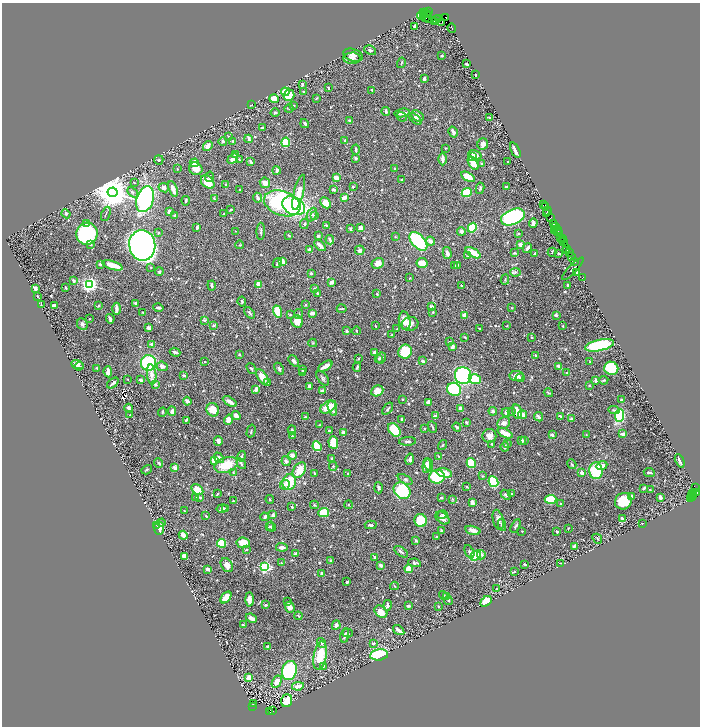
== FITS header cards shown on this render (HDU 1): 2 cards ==
NAXIS1  =                 1396
NAXIS2  =                 1448

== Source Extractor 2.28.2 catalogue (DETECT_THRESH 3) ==
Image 1396 x 1448 px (HDU 1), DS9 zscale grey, zoomed out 1/2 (1 PNG px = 2 x 2 image px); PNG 702 x 728 px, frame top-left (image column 1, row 1447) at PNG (2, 3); each listed source drawn as its Kron ellipse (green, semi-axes under 4 px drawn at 4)
Background 1.26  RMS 0.012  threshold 0.0349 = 3 sigma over >= 5 px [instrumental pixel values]
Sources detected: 805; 48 cannot appear on this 1/2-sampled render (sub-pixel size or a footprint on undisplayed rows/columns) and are neither listed nor drawn; of the other 757, the 500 brightest by FLUX_AUTO listed and drawn (257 fainter detections omitted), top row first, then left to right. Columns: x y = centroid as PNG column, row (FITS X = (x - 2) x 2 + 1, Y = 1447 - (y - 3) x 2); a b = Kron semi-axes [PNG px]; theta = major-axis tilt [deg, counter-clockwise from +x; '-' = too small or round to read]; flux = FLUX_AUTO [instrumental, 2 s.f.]
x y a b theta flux
428 12 2 1 - 48
423 13 2 1 - 56
426 13 2 1 - 250
421 16 4 2 - 880
424 16 3 1 - 340
445 17 2 1 - 130
426 18 2 1 - 98
428 18 5 2 - 200
439 19 2 1 - 5.3
436 20 2 1 - 40
434 21 2 1 - 48
442 22 2 1 - 280
414 26 3 2 - 3.1
452 28 4 1 - 49
370 50 6 4 -28 4.8
353 55 10 6 -18 13
441 56 3 2 - 2.5
352 58 8 5 4 10
401 63 5 2 - 2.3
467 64 2 2 - 12
476 75 2 2 - 7.5
424 79 4 2 - 8.4
302 84 4 2 - 6.1
328 88 3 2 - 3.2
372 90 4 2 - 3.1
285 92 4 3 - 57
303 92 3 3 - 2.2
289 95 6 5 - 54
274 99 4 4 - 31
316 99 2 2 - 3
251 105 3 2 - 1.9
294 106 2 2 - 1.9
289 108 4 4 - 3.4
386 111 5 3 - 4
275 113 4 3 - 2.9
402 113 8 2 9 9.4
417 116 7 5 -34 11
402 117 5 2 - 2.3
490 118 2 2 - 9.6
415 119 8 3 -42 9.8
349 121 3 3 - 3.5
305 124 5 3 - 6.3
262 128 3 2 - 7.6
453 132 6 3 -59 8.4
228 136 3 2 - 1.9
248 139 4 2 - 9.6
223 141 4 4 - 4.1
233 141 2 2 - 2.7
345 141 4 3 - 4.5
286 142 5 3 - 100
483 144 6 5 - 11
208 146 5 3 - 16
445 148 2 2 - 3.4
356 150 5 2 - 4.8
515 150 8 2 -64 15
235 155 3 2 - 6.7
475 155 7 4 -17 15
473 157 4 3 - 3.8
356 158 4 3 - 6
233 159 6 4 38 15
239 159 4 3 - 2.4
442 159 6 2 -90 11
159 160 5 4 - 2.8
251 162 4 2 - 6.1
508 162 2 2 - 3.2
194 163 4 4 - 29
473 163 7 4 -56 36
482 164 3 3 - 4.1
177 169 3 2 - 2.3
196 169 7 6 - 27
395 169 3 3 - 2
277 170 4 3 - 4.9
210 177 5 2 - 2.9
468 177 8 4 -29 34
336 178 3 3 - 25
401 180 3 3 - 2.6
208 182 8 5 -42 46
134 183 3 3 - 1.9
265 183 5 5 - 20
226 184 3 2 - 4.3
353 187 4 3 - 3.7
506 187 4 2 - 2
164 188 5 4 - 9.5
480 188 6 3 80 4.2
173 189 8 3 -69 19
333 189 3 3 - 7.2
239 190 2 2 - 3.5
113 192 5 5 - 7400
133 192 6 4 -46 6
299 192 18 5 77 37
467 192 5 4 - 110
258 198 5 3 - 10
344 198 3 2 - 18
145 199 13 8 72 440
214 199 3 2 - 3.5
186 201 5 2 - 2.8
282 203 19 12 -19 310
326 203 6 4 -46 28
543 205 2 1 - 67
294 206 12 8 -27 420
545 207 2 1 - 51
231 210 3 2 - 3
169 211 4 2 - 6.9
547 211 4 2 - 90
546 213 2 1 - 29
66 214 5 2 - 9.2
106 214 7 2 68 2.5
224 214 2 2 - 4.9
312 215 7 4 66 6.1
174 216 3 2 - 2.9
314 216 3 3 - 1.9
513 217 12 7 22 490
550 218 2 2 - 150
86 223 4 3 - 6.9
533 223 5 3 - 5.9
304 224 5 3 - 3
554 224 2 1 - 43
326 225 4 2 - 2.3
197 227 4 4 - 4.7
555 227 3 2 - 110
360 228 4 3 - 17
472 228 5 4 - 110
351 229 3 2 - 5.7
554 230 2 1 - 44
557 230 2 1 - 130
235 231 2 2 - 1.9
261 231 8 2 89 4.9
461 231 4 4 - 6.7
558 231 2 1 - 73
158 233 3 2 - 3.2
87 234 11 10 - 300
518 234 2 2 - 3.6
560 234 3 1 - 150
289 235 4 2 - 2.2
318 236 3 3 - 4.5
395 237 3 3 - 2.3
560 238 2 1 - 46
562 238 2 1 - 31
330 240 5 2 - 6.6
418 241 11 6 -47 180
430 241 4 3 - 15
562 241 2 1 - 57
564 241 3 1 - 98
91 244 2 2 - 12
142 245 15 13 -82 2100
240 245 4 3 - 2.3
320 245 7 2 -44 18
521 245 2 2 - 28
527 248 5 3 - 6.6
567 249 2 1 - 39
309 250 3 2 - 5.1
360 250 5 4 - 9.9
566 251 2 1 - 37
552 252 4 2 - 1.9
569 252 2 1 - 43
447 253 6 3 -74 9.8
473 253 8 3 -31 34
514 253 3 2 - 3.8
535 253 3 2 - 5
559 253 3 2 - 2.5
467 256 2 2 - 2.2
571 257 3 2 - 73
574 261 3 1 - 70
282 262 4 3 - 29
277 263 5 3 - 4
378 263 6 5 - 18
422 263 5 5 - 29
100 264 4 3 - 4.2
113 265 10 3 -18 34
457 265 3 2 - 3.2
454 266 3 3 - 3.9
151 267 4 3 - 2.5
573 269 15 2 47 17
159 272 4 4 - 4.6
515 272 5 4 - 3.8
576 272 3 2 - 4.3
311 273 3 3 - 3.8
583 277 2 1 - 14
410 278 2 2 - 2.1
73 280 4 3 - 4.7
505 280 5 3 - 2.4
332 282 3 2 - 11
258 284 4 3 - 16
89 285 3 3 - 1000
212 285 5 2 - 5.1
461 285 2 2 - 2.8
567 285 3 2 - 2.7
35 288 3 3 - 12
65 288 3 2 - 2.9
315 289 3 3 - 2.4
318 293 4 2 - 2
377 294 2 2 - 3.3
38 296 2 2 - 4.2
242 302 5 2 - 2.8
136 303 3 2 - 9.4
41 304 2 1 - 2.1
305 305 3 2 - 2.3
54 306 3 3 - 14
99 306 3 2 - 2.8
432 306 4 2 - 6.4
158 308 5 2 - 6.7
512 308 3 2 - 1.9
116 309 6 2 90 13
342 309 5 1 - 2.9
278 311 6 4 -71 66
143 312 2 2 - 2
433 312 2 2 - 3.1
249 313 7 3 -49 3.5
312 313 4 3 - 9.8
298 314 5 2 - 2.1
290 315 3 3 - 2.5
465 315 3 3 - 18
556 315 4 2 - 4.4
89 319 2 2 - 2
110 319 5 3 - 4.9
204 320 4 3 - 3.2
297 321 6 5 - 28
405 321 9 5 -79 24
82 324 6 5 - 6.2
410 324 8 7 - 14
213 326 3 3 - 2
375 326 3 2 - 1.8
507 326 2 2 - 2.3
563 326 3 2 - 2.3
149 328 3 2 - 15
479 328 3 2 - 2.1
397 329 2 2 - 2.4
347 331 3 2 - 5.3
356 331 4 2 - 2.5
391 335 2 2 - 1.9
465 337 4 2 - 2.6
532 337 2 2 - 2.1
449 342 3 2 - 1.9
313 343 4 3 - 2.4
152 344 4 3 - 7.1
600 345 15 5 12 180
452 347 4 3 - 8.7
175 352 5 3 - 7.3
374 352 3 3 - 7
405 352 7 6 - 120
239 354 3 2 - 3.5
536 355 3 3 - 2
358 358 2 2 - 2
379 358 4 3 - 2
381 358 6 4 62 6.2
294 361 6 3 -48 7.5
422 361 3 2 - 5.7
205 362 3 2 - 1.9
590 362 3 2 - 1.9
148 363 8 7 - 180
77 365 6 4 -21 11
79 366 4 3 - 5.1
162 366 5 4 - 11
325 366 8 3 31 19
559 366 4 2 - 9.3
357 367 4 2 - 3.1
97 368 3 2 - 2.4
611 368 7 6 - 94
251 369 6 3 -52 3.4
279 369 6 3 -62 5.9
302 370 4 2 - 2.7
108 372 5 3 - 11
303 372 2 2 - 2.1
567 373 3 2 - 3.7
152 374 10 4 -84 18
184 375 3 2 - 6.8
463 376 8 8 - 340
517 376 7 5 -6 13
262 377 9 4 -58 22
323 378 8 5 -53 5.6
520 378 4 4 - 3
127 379 2 2 - 2
475 379 6 5 - 82
141 380 3 2 - 12
596 380 3 3 - 5.3
603 380 5 3 - 2.3
113 383 7 2 40 8.5
267 383 4 3 - 2.5
155 385 3 3 - 5.6
589 386 3 2 - 1.8
310 387 4 3 - 16
256 389 3 2 - 14
454 389 7 6 - 140
322 391 3 2 - 12
377 391 6 5 - 26
548 393 4 2 - 2.5
403 399 3 2 - 2.8
621 400 3 3 - 5.2
187 401 4 2 - 12
230 401 8 3 -31 19
428 402 4 4 - 8.5
328 407 9 5 30 43
129 408 4 3 - 9.9
332 408 8 4 -74 14
460 408 3 3 - 8
388 409 7 2 54 4.3
213 410 7 6 - 34
614 410 6 3 -5 5
172 411 5 3 - 13
493 411 4 3 - 6
512 411 3 2 - 1.8
162 412 4 2 - 2.6
517 412 7 5 -76 36
506 413 4 3 - 5.7
130 415 3 2 - 2
523 415 4 3 - 9.9
620 415 6 4 82 98
236 416 5 3 - 15
435 416 2 2 - 18
560 416 3 2 - 2.9
305 417 3 2 - 2.9
538 417 5 2 - 9.1
402 419 2 2 - 4.6
572 419 4 2 - 4.8
186 420 4 2 - 3.7
228 420 5 4 - 16
466 422 3 2 - 4.7
504 423 7 5 39 9.1
320 425 3 3 - 2
432 427 6 2 -65 3
457 427 4 2 - 4.3
424 429 2 2 - 5.5
292 430 4 2 - 6.5
394 430 7 5 -50 99
251 431 7 2 75 2.4
329 431 3 2 - 3.8
343 433 4 3 - 9.9
505 433 8 3 -26 38
623 434 4 2 - 12
552 435 4 3 - 5.3
586 435 3 3 - 2
292 436 3 3 - 2.8
489 436 7 7 - 11
522 440 3 3 - 8.7
524 440 4 3 - 3.3
218 441 4 4 - 5.3
408 441 8 3 3 4.5
333 442 6 5 - 43
507 443 3 2 - 3.5
442 445 5 2 - 1.9
492 445 4 2 - 2.6
317 446 5 3 - 77
505 447 5 2 - 3.3
292 455 4 4 - 13
242 456 5 2 - 3.4
438 456 2 2 - 2.1
219 458 6 4 -53 10
332 459 3 2 - 7
410 459 6 3 78 10
214 460 4 4 - 37
286 461 5 4 - 4.2
680 461 7 2 -65 7.4
159 463 5 2 - 3.9
471 463 5 4 - 55
241 464 6 3 -57 4.8
572 464 5 3 - 2.2
226 465 12 7 19 60
429 465 6 2 -78 5.5
333 466 4 3 - 1.9
427 466 7 4 86 16
602 466 6 3 24 19
174 468 2 2 - 30
147 470 5 2 - 2.8
299 470 8 5 55 47
596 471 8 6 -84 110
233 473 4 2 - 2.3
315 473 3 2 - 1.9
444 473 8 4 -12 27
582 473 3 2 - 16
649 473 5 2 - 6.9
348 474 4 2 - 2
483 476 3 2 - 1.9
437 477 8 6 4 190
405 480 8 4 -31 6
289 482 8 6 77 59
493 482 5 5 - 130
285 484 5 5 - 6
467 487 2 2 - 2.9
378 488 5 3 - 6.4
643 488 3 2 - 6.4
695 488 4 1 - 52
650 489 2 2 - 2
197 490 6 4 -41 33
402 491 9 7 -43 140
693 493 2 1 - 110
696 493 4 2 - 170
217 494 3 2 - 2.5
511 494 2 2 - 3
506 495 6 4 -41 4.5
693 495 3 2 - 420
631 496 3 3 - 6.3
691 496 2 1 - 85
200 497 4 3 - 3.3
660 497 3 2 - 9.1
196 498 4 3 - 3.3
441 498 3 2 - 3.7
693 498 2 2 - 270
270 499 4 3 - 2.4
452 499 3 3 - 2.4
550 499 6 4 5 140
690 499 3 2 - 83
233 501 2 2 - 2.5
623 501 8 8 - 53
472 502 3 3 - 15
560 504 3 2 - 4
314 505 4 3 - 2.4
348 505 4 3 - 2.2
292 507 3 2 - 5.3
222 508 5 3 - 8.3
226 508 3 2 - 2.3
185 511 4 2 - 2.3
324 512 5 4 - 50
273 515 2 2 - 12
442 515 5 3 - 6.2
206 516 2 2 - 3.2
265 517 4 2 - 8.8
442 518 8 5 -40 12
622 518 3 2 - 8
420 520 6 6 - 82
498 520 10 5 -77 11
161 523 4 2 - 2.6
642 523 2 2 - 2.7
371 525 6 3 -3 4.5
502 525 6 3 -81 7.1
157 526 3 3 - 2.6
270 526 4 1 - 2.2
271 526 5 3 - 2.4
516 526 7 3 61 4
159 528 7 5 -83 13
568 528 3 2 - 2
441 530 3 2 - 1.9
473 530 8 3 -15 14
522 531 2 2 - 2.4
557 532 3 2 - 4.4
183 535 4 4 - 10
437 537 3 2 - 2.1
597 539 5 3 - 2.7
416 540 3 2 - 4.6
221 543 4 4 - 62
243 543 7 5 -9 43
574 546 3 2 - 9.2
282 547 5 3 - 8.7
246 550 4 2 - 1.8
401 552 8 3 -35 4.5
469 552 7 3 -65 5.9
296 553 4 2 - 9.4
481 555 4 4 - 6
185 556 4 3 - 15
476 556 6 4 41 110
374 557 4 2 - 3.4
331 561 3 2 - 7.2
281 563 3 2 - 2.8
415 563 6 4 -10 6.4
561 563 4 2 - 2.6
524 564 3 2 - 3.7
227 565 7 5 -57 15
381 565 3 2 - 9.3
265 567 3 3 - 340
207 569 4 3 - 8.3
409 569 4 4 - 54
515 571 3 2 - 2.2
322 573 2 2 - 14
347 582 3 2 - 5.4
394 586 4 2 - 2.1
496 589 2 2 - 3.5
444 595 5 3 - 2.1
447 596 3 2 - 3
226 597 7 4 48 25
249 599 7 4 -90 12
448 600 5 3 - 2.9
486 601 6 4 42 44
288 602 3 2 - 3.3
266 605 3 3 - 4.7
387 605 5 3 - 10
408 606 4 2 - 4.4
438 606 2 2 - 2.7
290 607 6 4 -72 13
381 612 7 5 -41 25
298 616 4 2 - 3
251 618 6 3 -24 12
243 625 3 2 - 2.7
336 625 5 4 - 8.2
399 630 6 2 -36 18
348 633 5 2 - 1.9
345 635 7 4 79 8.1
322 643 5 3 - 4.6
373 643 4 3 - 3.6
267 647 3 3 - 6.6
320 655 14 6 78 68
379 655 9 5 7 140
323 666 3 2 - 3.1
289 670 10 7 73 260
249 677 3 3 - 34
277 682 6 4 59 23
298 686 6 3 10 18
287 701 6 5 - 40
254 703 2 2 - 300
252 706 3 2 - 560
270 711 4 2 - 470
273 711 2 1 - 64
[257 fainter detections neither listed nor drawn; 48 sub-pixel or undisplayed-footprint detections neither listed nor drawn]